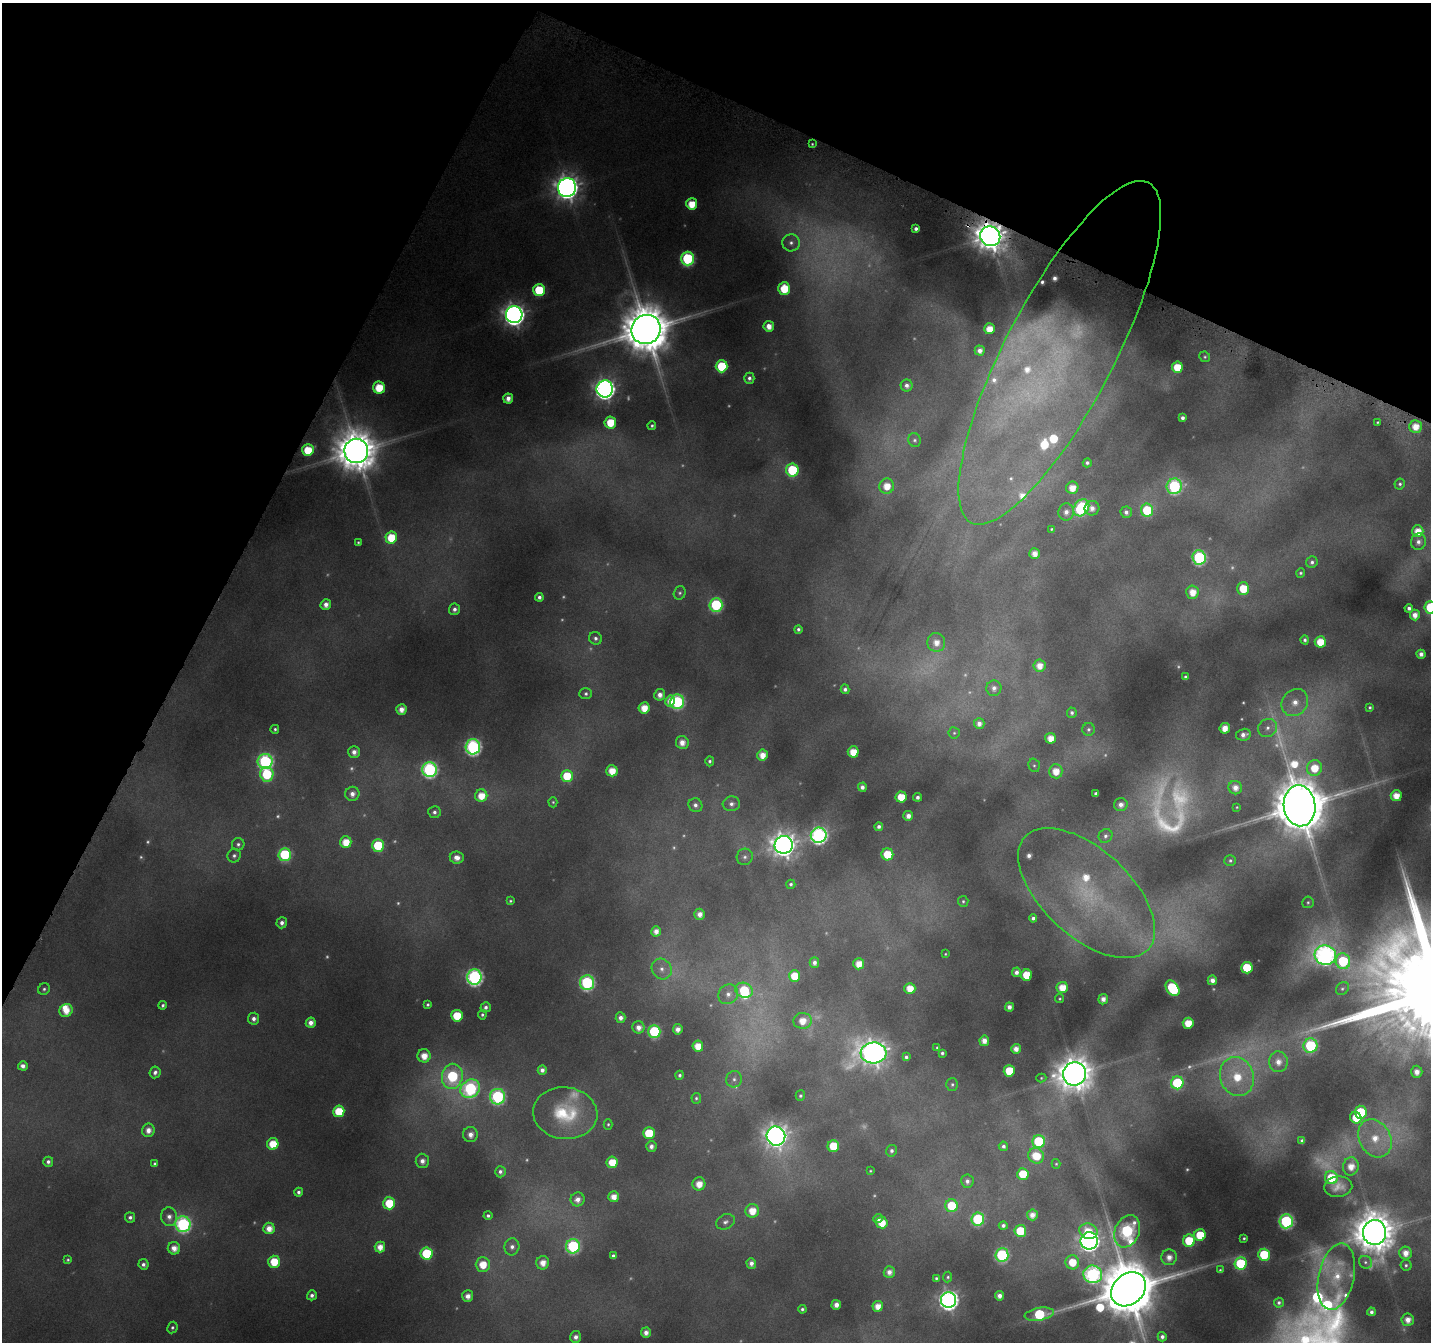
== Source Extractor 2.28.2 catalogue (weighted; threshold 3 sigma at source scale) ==
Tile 2 of 4 x 4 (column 2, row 1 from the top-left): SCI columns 1456-2884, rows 4327-5666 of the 5745 x 5877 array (HDU 1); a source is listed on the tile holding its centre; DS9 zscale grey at full resolution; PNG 1433 x 1344 px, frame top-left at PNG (2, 3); each listed source drawn as its Kron ellipse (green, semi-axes under 4 px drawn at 4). Shown black and unused: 24% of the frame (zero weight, under 4 of 8 exposures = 2% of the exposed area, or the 3 px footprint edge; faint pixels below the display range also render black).
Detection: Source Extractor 2.28.2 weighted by HDU 2 'WHT'; one run over the whole footprint, this tile lists its part. Background 0.0917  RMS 0.0092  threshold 0.0376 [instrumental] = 3 sigma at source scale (4.09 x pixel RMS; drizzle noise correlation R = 1.36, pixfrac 0.8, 0.0396/0.0396 arcsec/px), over >= 5 px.
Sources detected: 379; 63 too faint to see at this stretch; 1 inside a brighter object's white glare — neither listed nor drawn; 12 inside a brighter listed object's ellipse — not listed separately; the other 303 listed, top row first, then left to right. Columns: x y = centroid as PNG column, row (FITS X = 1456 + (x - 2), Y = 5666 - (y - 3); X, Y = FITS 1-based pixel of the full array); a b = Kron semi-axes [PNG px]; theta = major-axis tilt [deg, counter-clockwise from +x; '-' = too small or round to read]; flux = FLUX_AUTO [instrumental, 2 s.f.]
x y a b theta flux
812 144 3 3 - 1.2
567 188 9 9 - 1100
692 204 5 5 - 23
916 229 4 4 - 3.9
990 236 10 9 - 2200
791 243 8 8 - 5.3
687 259 7 6 - 120
784 289 6 6 - 32
539 290 6 6 - 54
514 315 8 8 - 840
769 326 5 5 - 10
646 329 15 14 - 6100
989 329 5 5 - 16
980 351 5 5 - 6.8
1060 353 192 54 62 440
1205 357 5 5 - 1.6
722 366 6 6 - 52
1177 367 5 5 - 29
749 378 5 5 - 3.6
907 385 6 6 - 4.8
379 388 6 6 - 30
605 389 8 8 - 630
508 398 5 5 - 8.3
1183 418 4 4 - 3.8
610 422 6 6 - 30
1377 422 3 2 - 1.1
652 426 4 4 - 2.1
1415 426 6 6 - 16
915 440 7 6 - 2.5
308 450 6 6 - 33
356 451 12 12 - 3900
1087 463 4 4 - 3.2
792 470 6 6 - 65
1400 484 5 5 - 2.3
887 486 7 7 - 17
1174 486 8 7 - 140
1072 488 6 6 - 15
1081 508 9 7 54 110
1092 508 7 7 - 7.4
1147 510 6 6 - 56
1066 512 8 7 - 7.5
1126 512 6 6 - 4.7
1051 529 4 3 - 1.4
1418 531 6 5 - 17
391 538 6 6 - 33
358 542 3 3 - 1.4
1418 542 8 7 - 5.7
1034 553 5 5 - 10
1199 557 7 6 - 150
1312 562 6 5 - 3.4
1301 573 5 4 - 1.9
1243 589 6 6 - 32
1192 592 7 6 - 16
680 593 7 6 - 2.3
539 597 4 4 - 4
326 605 5 5 - 7.3
716 605 7 6 - 110
1430 607 6 6 - 48
1409 608 4 4 - 3.9
454 609 6 5 - 4.8
1415 615 5 5 - 9.4
798 629 4 4 - 2.7
595 638 7 6 - 3.6
1305 640 4 4 - 2.8
936 642 9 9 - 12
1320 642 5 5 - 24
1421 654 4 4 - 6.5
1039 666 6 6 - 12
1185 677 3 3 - 1.8
994 688 8 7 - 5.7
845 689 5 4 - 3.9
586 694 6 5 - 2.6
660 695 6 5 - 7
670 701 6 5 - 11
677 702 7 7 - 140
1295 702 14 12 48 17
1370 707 3 3 - 1.7
644 708 5 5 - 18
401 709 5 5 - 9.7
1072 713 5 5 - 3
979 724 5 5 - 6.4
1225 728 5 5 - 14
1268 728 10 8 36 6.5
275 729 4 4 - 2.1
1088 729 6 6 - 2.5
954 733 5 5 - 1.6
1243 735 7 6 - 6.4
1050 738 5 5 - 15
682 742 6 6 - 11
473 747 7 7 - 270
354 752 6 5 - 6.7
853 752 5 5 - 20
762 755 5 5 - 14
265 761 7 7 - 200
710 761 5 4 - 2.4
1034 765 7 5 -73 2.1
1314 768 8 7 - 24
429 769 7 7 - 240
612 771 5 5 - 18
1056 771 7 6 - 16
267 774 7 6 - 69
567 776 6 6 - 32
862 787 4 4 - 5.3
1235 788 7 6 - 9.3
1096 793 3 3 - 2.1
352 794 7 7 - 7.3
481 796 6 6 - 20
1396 796 5 5 - 16
901 797 5 5 - 26
918 797 4 4 - 3.8
553 802 5 4 - 1.5
731 804 9 7 4 5
695 805 7 6 - 4.9
1121 805 7 6 - 6.7
1300 806 20 16 -82 7300
1237 807 4 3 - 0.99
434 812 6 6 - 3.5
908 816 5 5 - 8.5
879 827 4 4 - 3.8
819 835 8 7 - 310
1106 836 7 6 - 3.5
346 842 6 5 - 20
238 844 6 6 - 2.8
378 845 6 6 - 57
784 845 9 9 - 1300
887 854 6 6 - 32
285 855 6 6 - 86
234 856 7 6 - 3.2
745 857 8 8 - 4
457 858 7 6 - 8.5
1230 861 6 5 - 2.3
791 884 4 4 - 2.4
1087 893 83 44 -42 170
510 901 4 3 - 1.6
963 901 5 5 - 1.7
1308 902 6 5 - 1.8
700 914 5 5 - 7.6
1033 918 4 4 - 3.4
282 923 5 5 - 5.1
656 931 5 5 - 8.4
945 954 3 2 - 0.92
1325 955 11 10 - 470
1343 961 8 7 - 83
814 963 5 5 - 4.9
859 964 5 5 - 16
1247 968 6 5 - 45
662 969 11 9 -54 7.2
1016 972 5 4 - 5.7
1027 975 5 5 - 31
795 976 6 5 - 26
474 977 7 7 - 290
1212 980 5 4 - 7.9
587 983 7 7 - 170
1062 988 5 5 - 19
1172 988 8 6 -56 76
44 989 6 5 - 2.3
910 989 5 5 - 18
1342 989 7 5 43 2.1
744 990 9 7 -19 54
728 994 10 9 - 7.6
1060 999 4 4 - 1.3
1103 999 5 5 - 8.6
428 1004 3 3 - 1.9
163 1005 4 3 - 2.4
486 1007 5 5 - 3.9
1009 1007 4 4 - 6.2
66 1011 7 6 - 14
482 1015 5 4 - 2.1
457 1016 6 5 - 36
621 1018 5 5 - 6
254 1019 6 5 - 5.3
803 1021 9 8 - 17
311 1023 5 5 - 8.4
1188 1023 5 5 - 22
638 1027 6 6 - 8.9
678 1029 5 5 - 7.7
654 1031 6 6 - 98
984 1041 5 5 - 10
698 1046 5 5 - 18
1310 1046 7 7 - 110
937 1047 3 3 - 1.2
1016 1049 5 5 - 9.3
873 1053 13 10 5 1400
942 1053 4 4 - 2.2
424 1056 6 6 - 16
906 1057 4 4 - 2.9
1278 1062 10 9 - 12
23 1066 5 4 - 5.5
542 1070 4 4 - 5.4
1009 1071 5 5 - 34
155 1072 6 5 - 4.2
1417 1072 6 5 - 9.3
1074 1074 12 11 - 2500
680 1075 4 4 - 2.3
452 1076 13 10 80 98
1237 1076 20 17 -72 40
1041 1078 5 4 - 1.3
734 1079 8 7 - 3.7
1177 1083 6 6 - 86
952 1084 6 6 - 1.9
470 1089 10 8 38 190
800 1096 5 5 - 2.2
498 1097 8 7 - 170
696 1098 5 4 - 1.9
339 1111 6 5 - 36
1361 1112 6 6 - 54
565 1113 32 26 -6 57
1356 1118 6 5 - 25
608 1124 5 4 - 1.6
148 1130 7 6 - 8.6
649 1133 6 5 - 39
470 1135 7 7 - 9.3
776 1136 9 9 - 980
1375 1138 20 15 -61 34
1039 1141 6 6 - 74
1302 1141 4 4 - 2.6
273 1144 6 5 - 29
651 1146 5 5 - 5.6
833 1146 6 5 - 33
1003 1146 5 4 - 3.4
892 1151 6 5 - 3.1
1036 1156 8 7 - 29
422 1161 7 6 - 7.4
48 1162 5 5 - 4
612 1162 6 5 - 25
155 1164 4 4 - 2
1056 1164 5 4 - 1.3
1351 1166 9 8 - 15
870 1171 3 3 - 0.99
500 1172 5 5 - 3.7
1023 1174 6 5 - 30
1331 1178 6 6 - 35
967 1181 6 6 - 4.4
699 1184 6 6 - 16
1338 1187 14 10 7 11
299 1192 4 4 - 3.4
614 1197 5 5 - 12
578 1199 7 7 - 8
389 1203 6 6 - 35
952 1206 6 6 - 43
752 1211 6 6 - 20
1032 1215 5 5 - 8.9
488 1216 4 4 - 2.9
130 1217 5 5 - 3.5
169 1217 9 8 - 7.3
878 1219 5 4 - 3.9
978 1219 6 6 - 110
1286 1221 7 6 - 170
725 1222 10 7 25 4.6
882 1223 6 5 - 21
183 1224 8 7 - 240
1003 1226 4 4 - 4
269 1228 6 5 - 12
1020 1231 6 6 - 42
1088 1231 9 7 -21 21
1127 1231 17 12 68 210
1374 1232 12 11 - 3500
1200 1235 6 6 - 36
1244 1238 3 3 - 1.5
1089 1241 9 8 - 640
1189 1241 6 6 - 43
573 1246 7 7 - 160
380 1247 5 5 - 13
512 1247 8 7 - 6.1
174 1248 6 6 - 11
427 1253 6 6 - 70
1406 1253 6 6 - 12
1002 1255 7 6 - 130
1264 1255 6 6 - 51
613 1256 4 4 - 3.1
1169 1257 8 7 - 11
68 1260 4 4 - 1.6
274 1262 6 5 - 29
1072 1262 7 7 - 25
1365 1262 7 6 - 2.4
543 1263 7 6 - 13
751 1263 5 5 - 6.4
1240 1263 6 6 - 67
143 1264 5 5 - 4.3
483 1265 7 7 - 24
1406 1265 5 5 - 2.3
1220 1270 3 3 - 1.3
889 1272 5 5 - 7.9
1093 1274 9 9 - 310
948 1277 5 4 - 2
1336 1277 34 18 78 33
936 1278 4 4 - 1.8
1128 1289 19 15 42 8800
312 1295 5 5 - 4.5
468 1296 6 5 - 8.7
1000 1296 5 4 - 7.3
949 1300 8 7 - 550
1279 1303 5 5 - 2.7
836 1305 5 4 - 8.5
878 1306 5 5 - 13
802 1309 4 4 - 2.3
1371 1312 4 4 - 3.7
1039 1314 15 6 11 82
1408 1320 6 6 - 11
172 1328 6 5 - 2.2
646 1333 5 5 - 8.1
576 1337 6 5 - 6.1
1162 1337 5 4 - 4.5
Overlapping masked pixels (flux is a lower limit): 1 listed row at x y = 990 236
Isophote crosses this tile's border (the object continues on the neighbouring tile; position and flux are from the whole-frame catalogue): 2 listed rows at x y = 1430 607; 1128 1289